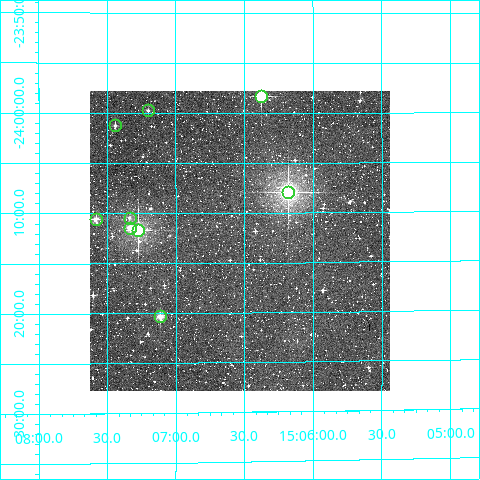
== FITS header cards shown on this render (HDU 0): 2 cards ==
NAXIS1  =                  300
NAXIS2  =                  300

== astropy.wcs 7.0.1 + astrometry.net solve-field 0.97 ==
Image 300 x 300 px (HDU 0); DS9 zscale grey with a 90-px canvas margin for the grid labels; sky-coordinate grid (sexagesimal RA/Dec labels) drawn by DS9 from the SOLVED WCS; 9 Tycho-2 reference stars matched to detected sources circled (green)
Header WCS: RA---TAN/DEC--TAN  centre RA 15:06:32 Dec -24:13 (226.63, -24.21 deg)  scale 6 arcsec/px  FOV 30.0' x 30.0'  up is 0 deg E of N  parity normal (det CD < 0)
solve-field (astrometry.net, Tycho-2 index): VERIFIED the header's WCS against the Tycho-2 star catalogue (verified at 2 index scales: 9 matches each, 0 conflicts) and refined it, rather than solving blind
Solved WCS: RA---TAN-SIP/DEC--TAN-SIP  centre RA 15:06:32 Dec -24:13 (226.63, -24.21 deg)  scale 5.98 arcsec/px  FOV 29.9' x 30.1'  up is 0 deg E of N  parity normal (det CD < 0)
The solver's refit moves the header's centre by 2.9 arcsec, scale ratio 0.9969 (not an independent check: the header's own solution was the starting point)
Tycho-2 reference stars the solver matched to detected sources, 9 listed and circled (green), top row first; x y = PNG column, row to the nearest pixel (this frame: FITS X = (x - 90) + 1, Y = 300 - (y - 91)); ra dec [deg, ICRS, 3 dp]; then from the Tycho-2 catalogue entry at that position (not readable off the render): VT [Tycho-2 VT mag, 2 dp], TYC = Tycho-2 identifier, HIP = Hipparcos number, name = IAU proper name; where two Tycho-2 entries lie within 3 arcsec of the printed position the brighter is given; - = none
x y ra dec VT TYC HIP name
261 96 226.594 -23.972 9.17 6761-1170-1 - -
148 110 226.800 -23.995 11.69 6761-658-1 - -
115 125 226.860 -24.020 11.30 6761-844-1 - -
288 192 226.544 -24.132 6.86 6761-1392-1 73896 -
130 218 226.834 -24.174 11.75 6761-1243-1 - -
96 219 226.896 -24.176 10.19 6761-1391-1 - -
130 228 226.834 -24.191 10.55 6761-1011-1 - -
138 230 226.819 -24.194 7.37 6761-961-1 73992 -
160 316 226.778 -24.339 10.24 6761-1222-1 - -